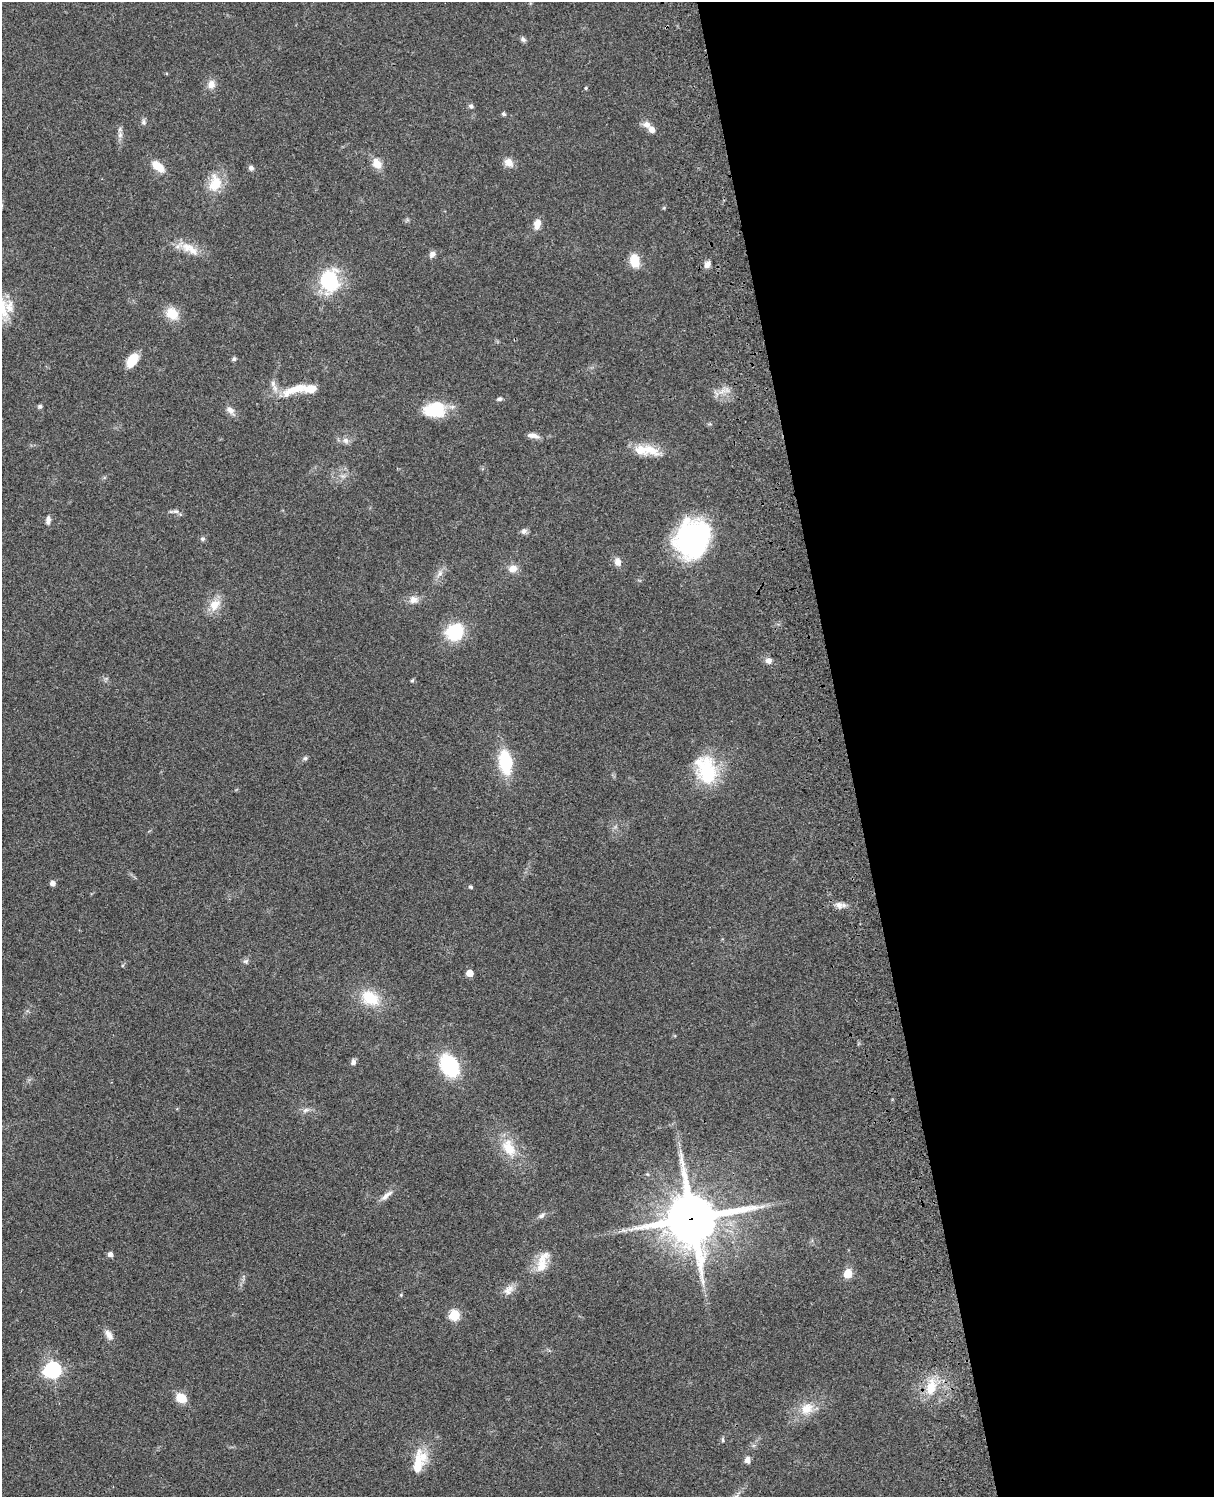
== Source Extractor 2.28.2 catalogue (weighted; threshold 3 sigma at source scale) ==
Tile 8 of 4 x 3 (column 4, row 2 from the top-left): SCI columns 3757-4968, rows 1773-3267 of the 5086 x 4926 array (HDU 1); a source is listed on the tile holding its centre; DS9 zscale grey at full resolution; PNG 1216 x 1499 px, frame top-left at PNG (2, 2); no overlay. Shown black and unused: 30% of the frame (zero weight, under 3 of 4 exposures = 6% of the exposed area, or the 3 px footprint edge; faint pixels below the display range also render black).
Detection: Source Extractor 2.28.2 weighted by HDU 2 'WHT'; one run over the whole footprint, this tile lists its part. Background 0.0778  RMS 0.0058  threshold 0.026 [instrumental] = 3 sigma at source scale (4.5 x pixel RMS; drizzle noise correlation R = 1.50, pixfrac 1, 0.05/0.05 arcsec/px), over >= 5 px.
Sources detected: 83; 5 inside a brighter listed object's ellipse — not listed separately; the other 78 listed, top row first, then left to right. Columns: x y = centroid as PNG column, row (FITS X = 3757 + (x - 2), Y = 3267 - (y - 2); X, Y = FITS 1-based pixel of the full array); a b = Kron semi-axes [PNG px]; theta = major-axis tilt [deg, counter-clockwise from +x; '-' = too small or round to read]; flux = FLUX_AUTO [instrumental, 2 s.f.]
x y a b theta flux
523 39 8 6 -27 1.4
211 84 12 10 85 4.1
586 88 4 4 - 0.65
471 106 6 5 - 1.3
503 114 6 4 -40 0.93
144 122 8 6 -81 1.5
652 130 8 6 -52 3.4
120 135 8 7 - 2.2
508 162 13 11 -49 4.2
377 163 13 10 -54 6.4
158 166 17 9 -38 8.2
251 168 7 6 - 1.6
215 183 23 16 77 13
537 224 11 7 75 5.5
187 247 18 13 -8 8.4
432 254 8 7 - 2.4
635 261 16 11 -78 9.2
707 264 9 7 67 2.8
329 280 10 9 - 80
9 306 23 18 -70 10
172 314 14 12 -46 11
234 359 6 5 - 1.2
132 360 15 9 55 11
273 383 11 7 -77 2.7
294 390 41 11 19 14
499 399 7 5 18 1.3
40 406 6 5 - 1.1
230 410 12 8 -39 3.2
435 410 23 16 4 24
533 435 15 6 -8 3.6
345 440 10 7 -44 2.4
650 450 30 15 -15 12
342 476 7 6 - 1.7
176 511 8 6 -1 1.7
48 520 12 6 84 2.3
524 531 9 7 37 2.1
202 539 7 5 -21 1.1
693 539 35 29 63 110
618 562 11 8 -73 3.6
513 569 11 8 15 4.6
440 574 10 7 51 2.9
414 600 13 11 3 4.3
214 605 17 13 50 8.5
455 632 14 12 33 36
768 661 9 8 - 2.6
412 680 6 4 66 0.8
305 758 6 6 - 1
505 762 25 13 -82 29
706 770 36 23 -73 34
53 883 5 5 - 3
470 887 6 4 -27 0.85
839 905 11 8 -6 3.2
246 961 8 6 15 1.4
470 973 5 5 - 7.3
370 998 20 15 -29 19
353 1062 7 6 - 2
449 1066 19 13 -60 49
306 1110 11 6 15 2.3
509 1148 25 15 -61 15
647 1174 5 4 - 0.61
386 1195 21 7 41 3.9
542 1215 9 6 33 1.7
692 1219 17 17 - 3100
623 1230 9 4 0 1.8
110 1254 6 6 - 1.8
542 1262 33 12 72 11
848 1273 9 8 - 7.7
509 1290 16 10 38 4.6
401 1295 4 4 - 0.57
454 1315 6 6 - 34
109 1335 15 8 -57 3.9
52 1370 9 7 17 170
931 1387 21 12 78 14
181 1398 11 8 -32 9.7
807 1408 19 15 35 11
723 1440 8 3 -89 0.75
747 1460 8 6 80 2.9
417 1465 34 12 82 13
Overlapping masked pixels (flux is a lower limit): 1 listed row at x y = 692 1219